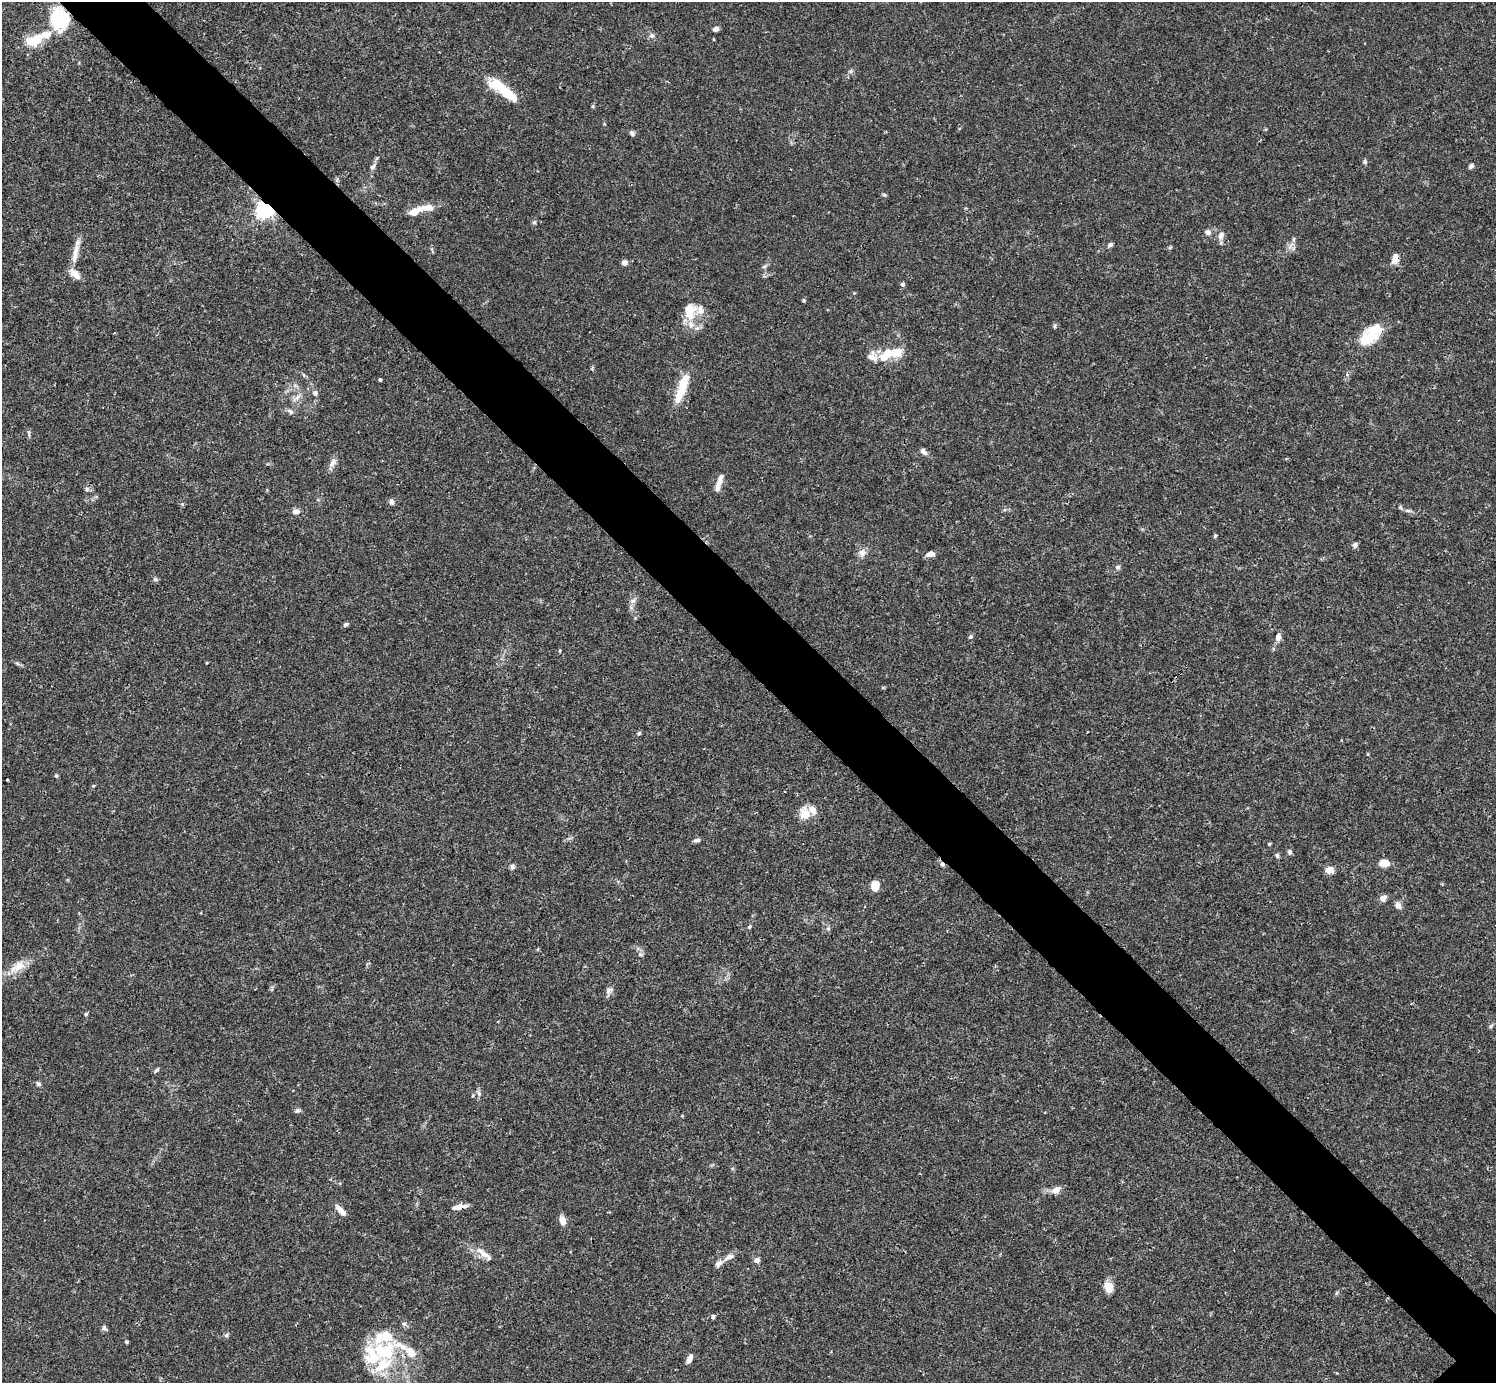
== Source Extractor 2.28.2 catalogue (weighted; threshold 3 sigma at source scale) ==
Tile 11 of 4 x 4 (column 3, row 3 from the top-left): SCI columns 2991-4484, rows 1539-2919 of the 5982 x 5981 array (HDU 1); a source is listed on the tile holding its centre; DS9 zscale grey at full resolution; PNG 1498 x 1385 px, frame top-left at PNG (2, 2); no overlay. Shown black and unused: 6% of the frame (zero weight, under 3 of 4 exposures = <1% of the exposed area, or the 3 px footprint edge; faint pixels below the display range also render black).
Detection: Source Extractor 2.28.2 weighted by HDU 2 'WHT'; one run over the whole footprint, this tile lists its part. Background 0.0165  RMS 0.0022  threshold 0.00975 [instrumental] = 3 sigma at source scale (4.5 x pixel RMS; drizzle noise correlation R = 1.50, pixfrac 1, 0.05/0.05 arcsec/px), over >= 5 px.
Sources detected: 120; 1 cosmic-ray / hot-pixel residue — not listed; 23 inside a brighter listed object's ellipse — not listed separately; the other 96 listed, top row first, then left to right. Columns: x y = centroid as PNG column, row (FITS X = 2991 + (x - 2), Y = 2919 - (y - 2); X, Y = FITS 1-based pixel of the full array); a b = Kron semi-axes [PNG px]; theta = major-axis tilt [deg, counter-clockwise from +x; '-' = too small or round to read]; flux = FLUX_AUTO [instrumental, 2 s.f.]
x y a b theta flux
59 19 12 10 -71 28
716 29 6 4 22 0.87
652 35 7 7 - 0.63
36 39 29 14 19 5.5
850 71 6 5 - 0.4
497 85 24 12 -27 5
593 106 6 4 89 0.26
632 133 7 5 -55 0.53
1365 162 6 5 - 0.35
1471 166 6 5 - 0.61
373 167 9 6 56 0.69
884 195 6 4 -2 0.27
264 210 6 6 - 83
415 211 18 8 27 2.5
534 222 6 5 - 0.34
1207 232 6 5 - 0.98
1221 235 10 7 67 1
1294 239 6 4 71 0.36
1110 244 6 4 28 0.6
75 253 27 7 78 2.5
1395 259 12 8 80 1.8
624 262 6 6 - 0.94
764 267 6 4 20 0.35
903 284 5 5 - 0.46
804 300 5 3 - 0.27
690 311 22 15 86 4.7
1055 326 6 4 -90 0.31
1370 335 20 19 - 4.4
886 355 23 12 42 4.4
304 375 6 3 -69 0.27
380 380 4 3 - 0.27
682 388 38 10 71 5.9
315 393 6 5 - 0.41
297 398 13 5 36 1
290 411 9 6 -45 0.57
29 433 12 3 -82 0.37
923 452 10 6 -45 0.74
332 463 15 6 57 1.1
720 479 18 7 71 1.4
87 490 7 4 -59 0.39
391 502 7 6 - 0.62
296 511 9 6 4 0.93
1408 511 9 4 0 0.5
1215 536 5 4 - 0.29
1355 545 7 6 - 0.55
862 553 10 9 - 1.2
931 554 10 6 9 1.1
1118 567 6 5 - 0.45
155 579 6 4 -18 0.33
633 601 8 6 43 0.69
345 624 5 5 - 0.48
970 637 6 4 27 0.32
1278 637 9 7 80 0.96
560 651 5 3 - 0.19
17 663 6 5 - 0.35
639 733 5 4 - 0.28
56 776 5 4 - 0.32
7 779 3 3 - 0.32
93 786 5 4 - 0.21
805 814 12 10 -79 3.3
697 840 9 4 5 0.64
1269 844 5 3 - 0.22
1290 852 7 5 -79 0.45
1277 855 7 4 -63 0.38
1384 863 9 7 -1 2.5
512 867 7 5 84 0.54
1329 870 9 6 2 1.9
875 886 10 8 76 2.8
1383 898 8 6 40 1.1
1398 906 9 7 -48 0.87
750 927 6 4 56 0.3
828 929 6 5 - 0.36
640 954 7 3 -19 0.31
19 966 20 12 38 3
609 990 10 7 38 0.75
86 1014 5 4 - 0.27
1491 1026 7 4 53 0.32
157 1070 9 3 34 0.34
38 1084 6 5 - 0.52
473 1095 5 3 - 0.2
298 1110 7 5 27 0.46
1056 1190 12 7 29 1.5
459 1207 18 5 10 1.6
341 1210 14 5 -47 1.8
562 1220 10 6 -73 1.7
482 1253 27 7 -37 2.1
729 1257 14 6 27 1.3
757 1260 6 6 - 1
1108 1287 13 9 -69 2.3
1336 1293 6 4 70 0.26
713 1317 5 4 - 0.48
104 1328 8 6 -69 0.5
226 1335 6 5 - 0.41
126 1342 5 4 - 0.29
385 1351 31 27 62 13
689 1359 11 5 65 1.1
Overlapping masked pixels (flux is a lower limit): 5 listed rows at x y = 59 19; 264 210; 1395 259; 459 1207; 385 1351